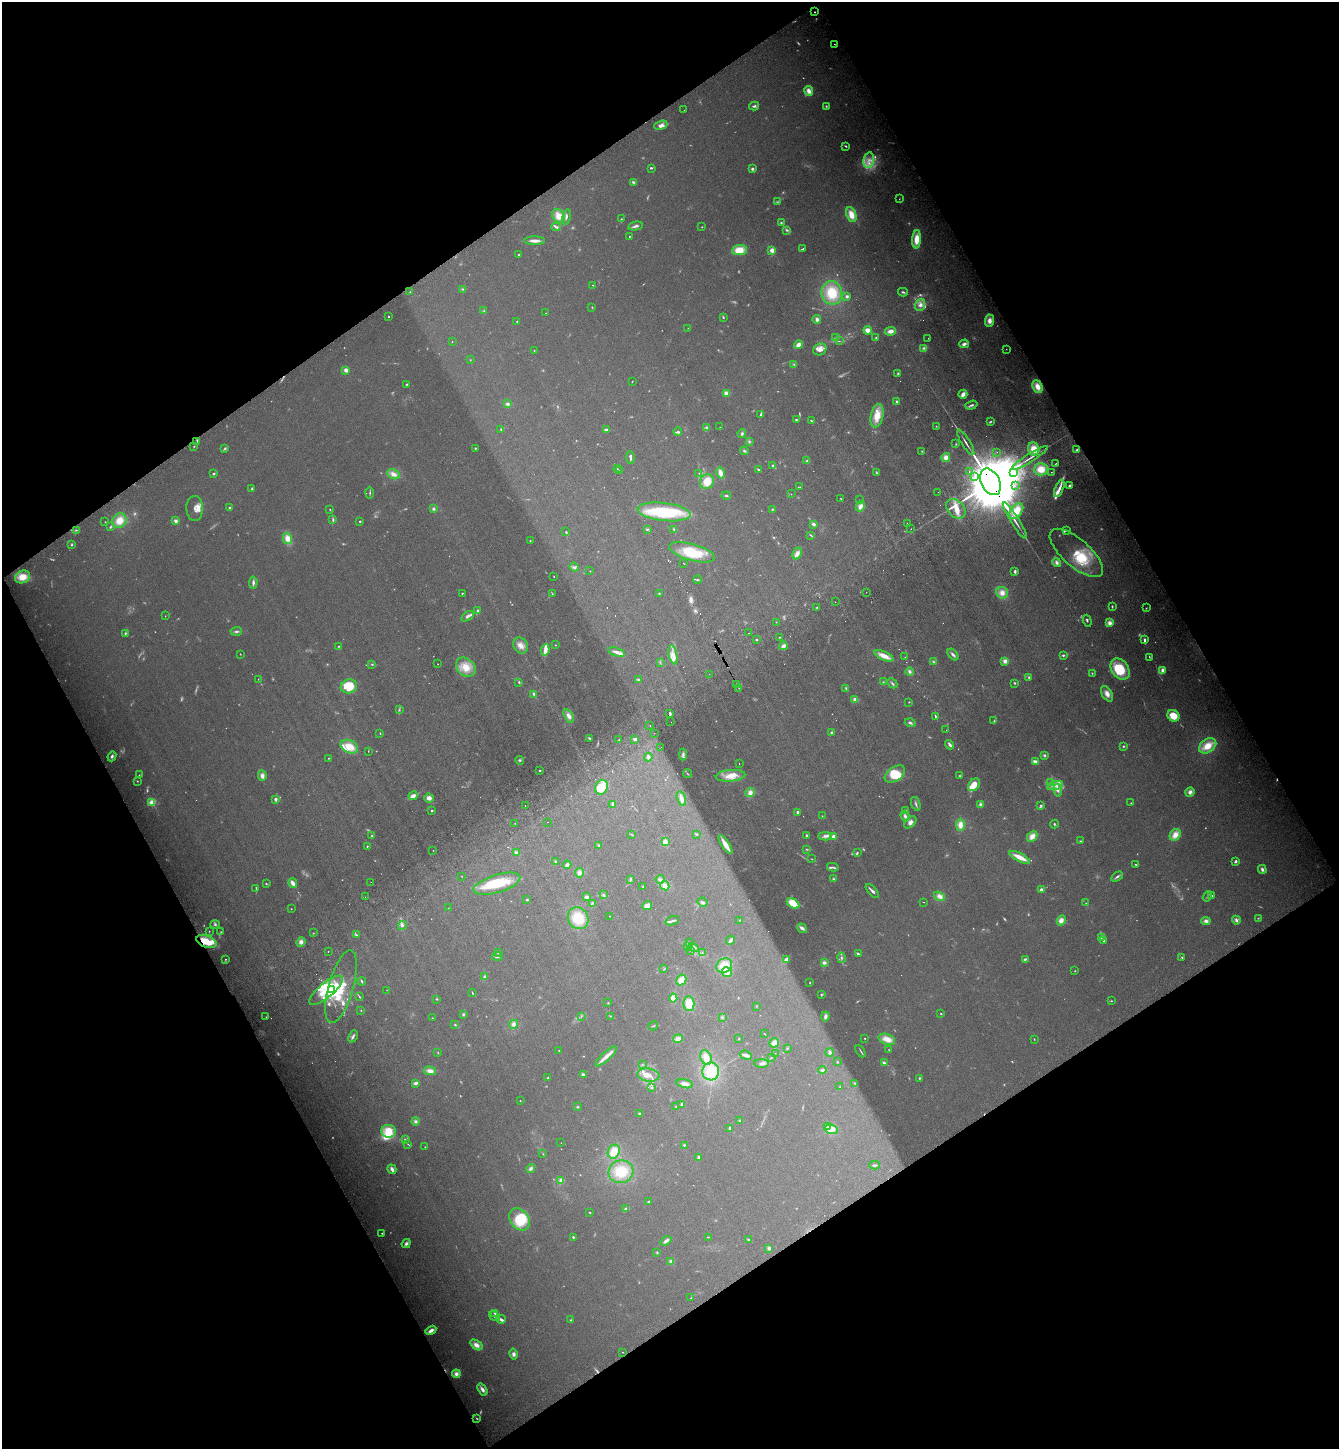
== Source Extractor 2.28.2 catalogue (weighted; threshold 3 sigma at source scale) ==
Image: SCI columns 365-5710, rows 106-5893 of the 5941 x 5997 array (HDU 1 of 3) = the unmasked area's bounding box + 8 px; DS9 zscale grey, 4 x 4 block average (1 PNG px = mean of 4 x 4 image px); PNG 1341 x 1451 px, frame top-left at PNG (2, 2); each listed source drawn as its Kron ellipse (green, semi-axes under 4 px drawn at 4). Shown black and unused: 48% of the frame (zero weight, under 3 of 4 exposures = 6% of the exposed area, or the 3 px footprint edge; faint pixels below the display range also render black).
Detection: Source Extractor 2.28.2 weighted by HDU 2 'WHT'. Background 0.013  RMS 0.0031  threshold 0.0137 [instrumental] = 3 sigma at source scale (4.5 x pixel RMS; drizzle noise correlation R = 1.50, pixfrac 1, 0.05/0.05 arcsec/px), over >= 5 px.
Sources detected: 891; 220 too faint to see at this stretch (4 x 4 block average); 1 inside a brighter object's white glare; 18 cosmic-ray / hot-pixel residue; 1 long thin detection or spike segment (spike, bleed or trail) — neither listed nor drawn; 20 coinciding with a brighter row at this scale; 84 inside a brighter listed object's ellipse — not listed separately; of the other 547, all 500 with FLUX_AUTO >= 0.603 (the completeness limit of this list) listed and drawn (47 fainter detections not listed), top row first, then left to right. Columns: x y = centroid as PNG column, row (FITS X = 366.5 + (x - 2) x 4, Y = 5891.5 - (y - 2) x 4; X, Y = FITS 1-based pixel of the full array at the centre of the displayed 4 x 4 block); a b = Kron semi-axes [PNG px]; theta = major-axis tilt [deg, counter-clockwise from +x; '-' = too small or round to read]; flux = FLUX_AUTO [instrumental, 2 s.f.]
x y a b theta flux
815 12 2 2 - 2.6
834 44 2 2 - 1
809 91 5 3 - 14
754 106 5 2 - 4.7
826 106 3 2 - 1.8
684 110 2 2 - 0.9
661 125 7 4 18 9.8
846 146 2 2 - 2.3
869 160 8 5 78 15
652 168 2 2 - 1.3
752 169 2 2 - 4.3
633 182 4 2 - 2.7
899 199 2 2 - 0.7
777 202 3 2 - 1.5
851 215 8 4 -69 26
559 216 8 5 -51 25
566 217 8 2 79 4.7
621 219 3 2 - 1.3
781 223 2 2 - 2.2
635 226 7 2 13 5.8
556 227 5 2 - 3.3
702 227 2 2 - 0.92
787 230 4 3 - 3
629 236 2 2 - 1.1
917 239 9 4 86 31
535 241 10 2 0 12
803 249 3 2 - 1.6
739 250 7 5 6 37
772 250 2 2 - 72
519 255 2 2 - 2.3
593 285 2 2 - 1.1
462 289 3 2 - 2.1
410 292 2 2 - 0.81
903 292 5 2 - 3.1
832 293 12 10 -80 65
847 296 2 2 - 4.9
920 305 6 5 - 10
592 307 2 2 - 1.1
484 311 3 2 - 2
546 313 2 2 - 1.1
388 316 2 2 - 4
723 317 2 2 - 2.8
817 319 4 3 - 6.5
990 321 6 4 88 14
517 322 2 2 - 1.8
688 328 2 2 - 0.63
868 330 4 3 - 16
890 331 6 3 8 13
836 337 4 2 - 2.3
876 338 3 2 - 1.9
928 338 2 2 - 0.73
839 341 3 2 - 1.3
452 342 2 2 - 0.85
964 344 4 3 - 7.4
798 345 4 3 - 11
924 348 4 3 - 3.5
820 349 7 5 28 13
1006 349 2 2 - 0.63
534 350 2 2 - 0.73
470 360 2 2 - 0.65
794 364 3 2 - 1.9
346 370 2 2 - 50
898 374 3 3 - 2.6
632 381 2 2 - 0.92
407 384 2 2 - 2.1
1038 387 7 4 -67 21
726 393 4 4 - 7.9
963 394 4 3 - 12
897 402 4 2 - 2.5
508 404 4 3 - 4.7
971 405 6 2 18 4.4
761 414 4 2 - 2.8
877 416 12 6 78 32
796 420 3 2 - 2.1
811 421 4 2 - 2.1
990 422 3 2 - 2.2
936 426 2 2 - 0.9
707 427 4 3 - 2.9
720 427 2 2 - 0.82
501 429 3 2 - 1.9
606 430 4 2 - 6.7
678 432 4 2 - 3.6
742 434 4 3 - 3.9
197 441 3 2 - 1.6
749 441 3 3 - 2.3
966 442 15 2 -58 6.7
956 444 3 2 - 1.1
194 446 2 2 - 1.1
225 448 4 3 - 2.7
475 448 2 2 - 5.8
1034 449 7 5 -68 32
1077 450 3 2 - 4.3
744 451 4 2 - 2.9
922 451 2 2 - 1.3
997 452 2 2 - 0.85
630 457 6 2 -81 4.1
946 458 5 4 - 11
1030 458 21 2 32 12
807 461 2 2 - 3.8
1056 463 3 2 - 1.3
773 466 3 2 - 4.1
617 468 2 2 - 0.89
1041 469 7 6 - 29
758 470 3 2 - 2.7
619 471 2 2 - 0.77
969 471 2 2 - 4.2
1013 472 2 2 - 2.4
1051 472 2 2 - 0.82
699 473 2 2 - 1.1
720 473 6 3 -77 13
877 473 4 2 - 2.1
213 474 2 2 - 8.2
393 474 6 4 -27 12
974 477 2 2 - 1.6
707 481 7 6 - 32
990 482 14 9 -62 32000
1015 486 2 2 - 0.64
1069 486 3 2 - 3.9
800 487 2 2 - 0.88
252 488 3 2 - 1.8
1059 488 9 2 69 11
938 492 2 2 - 1.1
370 493 6 2 90 2.2
791 494 2 2 - 0.73
726 496 5 2 - 2.4
841 499 2 2 - 1.6
859 500 2 2 - 0.82
860 506 5 4 - 12
229 507 2 2 - 3.1
195 508 12 8 -90 9.6
330 509 2 2 - 1.1
433 509 4 3 - 3.7
773 509 3 2 - 1.7
956 509 11 8 -46 38
1016 511 9 5 52 39
664 512 26 9 -7 150
120 520 7 6 - 28
333 520 3 2 - 3
176 521 3 3 - 5.6
360 521 2 2 - 2
1015 521 21 2 -58 13
105 522 2 2 - 0.75
907 523 2 2 - 3.4
814 524 4 3 - 5.8
110 527 4 2 - 2.2
647 529 2 2 - 1.7
674 529 3 2 - 1.8
911 529 2 2 - 0.77
76 530 4 2 - 1.8
1066 530 2 2 - 0.65
566 532 3 2 - 1.6
810 535 3 2 - 1.7
287 539 5 4 - 20
530 541 3 2 - 1.4
71 545 3 2 - 1.9
692 552 23 8 -16 73
797 553 6 4 62 11
1076 553 33 13 -41 56
684 563 2 2 - 0.72
1057 563 5 3 - 6.6
574 567 5 3 - 4.1
590 571 2 2 - 0.73
1015 571 3 2 - 4.5
554 576 2 2 - 0.89
22 577 7 6 - 31
697 580 4 2 - 1.7
253 583 6 2 86 5.7
866 592 2 2 - 0.65
462 593 2 2 - 3.7
659 593 3 2 - 1.3
1002 593 6 5 - 14
552 594 2 2 - 1.1
835 602 2 2 - 0.78
1112 607 3 2 - 2.3
816 608 2 2 - 1.5
1146 608 3 2 - 1.2
478 611 3 2 - 3.4
165 616 2 2 - 0.66
467 616 7 3 34 6
1087 621 6 2 -72 2.1
776 622 2 2 - 0.73
1110 623 4 4 - 10
236 631 6 2 5 4
125 633 3 2 - 2.5
749 633 2 2 - 0.89
779 637 2 2 - 0.91
756 640 2 2 - 2
1145 640 4 2 - 7.8
521 645 8 7 - 14
555 645 2 2 - 1.2
339 646 2 2 - 1.3
783 646 4 3 - 8.1
545 650 6 4 79 11
617 652 8 3 -19 11
240 654 2 2 - 0.98
673 655 9 3 -78 12
953 655 7 2 -48 6.5
1063 655 3 2 - 2.6
884 656 10 4 -23 20
905 657 2 2 - 0.72
1149 657 2 2 - 0.94
1005 661 4 3 - 8.4
660 662 2 2 - 0.79
934 662 4 2 - 2.1
372 664 4 3 - 2
438 664 2 2 - 0.65
466 667 11 8 -43 31
1120 669 11 8 -53 66
1163 670 3 3 - 7.8
910 672 4 3 - 5.1
1092 673 2 2 - 1
709 674 2 2 - 1.1
1029 677 3 3 - 2.1
258 679 2 2 - 0.75
639 680 3 3 - 2.3
519 682 2 2 - 2.1
883 682 2 2 - 1.1
892 683 5 2 - 3.3
1015 683 2 2 - 2.1
736 685 2 2 - 1.1
349 686 8 7 - 52
739 688 2 2 - 0.65
846 688 3 2 - 2.1
534 694 4 3 - 3.8
1107 694 8 5 -60 12
855 699 4 3 - 5.2
909 702 2 2 - 1.1
399 710 3 2 - 2.1
670 713 4 2 - 3.3
569 716 7 4 -61 11
1173 716 6 5 - 36
935 717 2 2 - 1.9
994 721 4 2 - 1.8
671 722 2 2 - 1.2
910 723 5 3 - 3.9
650 726 2 2 - 0.67
946 730 2 2 - 0.6
831 732 3 2 - 2.7
380 733 2 2 - 1.5
654 733 2 2 - 1
589 738 3 2 - 2.9
635 739 3 2 - 7.2
619 740 3 2 - 1.6
950 745 5 2 - 5.8
1123 746 3 2 - 1.8
1208 746 9 6 35 33
349 747 9 6 -26 35
661 747 2 2 - 0.91
368 751 2 2 - 0.8
683 755 6 3 85 5.4
1044 755 3 3 - 2.6
112 756 5 3 - 4.7
648 757 4 3 - 5.1
329 758 2 2 - 1.1
520 760 5 2 - 2.6
1035 762 4 3 - 9.2
739 763 2 2 - 0.88
540 770 2 2 - 2.2
687 774 4 2 - 1.8
895 774 11 7 35 28
139 775 2 2 - 0.95
262 776 5 4 - 9.6
731 776 15 6 5 26
960 776 3 2 - 2.2
137 781 2 2 - 1.1
1051 783 4 3 - 3.3
974 785 7 5 49 27
1055 785 8 3 15 12
602 787 7 6 - 37
1058 790 6 3 -80 5.9
1190 792 5 4 - 8.2
750 793 5 4 - 9.8
413 796 5 3 - 12
429 798 5 4 - 10
275 799 2 2 - 9.4
681 799 7 3 -73 12
152 802 2 2 - 130
1131 803 2 2 - 1.3
613 804 4 2 - 7.1
916 804 7 2 -71 3.9
980 804 4 3 - 3.8
525 805 2 2 - 0.84
1041 805 3 2 - 2.8
432 811 2 2 - 6.5
906 811 3 2 - 1.7
797 812 2 2 - 16
822 816 2 2 - 0.81
905 816 5 3 - 6.7
548 822 2 2 - 0.88
910 822 7 4 45 9
515 823 2 2 - 0.99
1054 824 4 2 - 1.8
960 825 6 4 88 16
631 834 3 2 - 1.2
696 834 3 2 - 1.7
1175 835 6 5 - 17
372 836 3 3 - 1.9
807 836 2 2 - 2.1
825 836 7 4 4 6.1
833 836 3 2 - 8.1
1032 836 6 4 46 16
1080 841 3 2 - 1.4
665 842 4 3 - 12
599 845 3 2 - 2.4
725 845 11 3 -58 27
367 846 2 2 - 3.2
806 849 4 2 - 1.5
433 850 2 2 - 0.68
516 853 4 3 - 6.8
857 853 2 2 - 1.9
1020 857 11 3 -26 25
812 859 2 2 - 0.97
1236 861 3 2 - 4.5
555 862 3 2 - 1.4
567 865 4 3 - 6.1
1136 865 4 2 - 1.7
833 867 6 2 -11 3
1262 869 4 3 - 5.3
579 873 5 4 - 8
462 876 2 2 - 0.75
1117 877 6 2 34 4.6
660 879 4 3 - 4.6
833 879 3 3 - 2.3
630 880 4 2 - 2.6
371 882 2 2 - 1
293 883 5 3 - 11
266 884 3 2 - 1.5
497 884 24 9 17 72
643 886 2 2 - 1.3
665 886 5 4 - 14
256 888 3 2 - 1.5
1041 890 2 2 - 12
872 891 8 2 -47 6.1
603 895 4 3 - 2.8
940 896 6 4 -36 11
1207 896 5 2 - 2.4
1212 896 2 2 - 1.6
365 897 2 2 - 0.71
587 897 4 2 - 5.7
527 900 2 2 - 2.7
703 902 5 3 - 3.6
924 902 2 2 - 1.3
793 903 7 4 -31 54
1086 903 2 2 - 0.69
592 904 4 3 - 2.9
647 905 5 3 - 12
448 908 2 2 - 0.72
291 909 2 2 - 0.8
610 916 2 2 - 2.2
578 918 11 10 - 55
1258 918 2 2 - 1
740 920 2 2 - 0.93
1061 920 5 3 - 13
1236 920 5 3 - 4.8
672 921 7 2 19 5.8
1206 921 5 3 - 6.5
215 924 5 3 - 3.2
402 925 4 4 - 5.3
802 928 5 2 - 7.6
209 931 2 2 - 1
221 932 3 2 - 1.1
313 933 2 2 - 1.2
357 935 4 2 - 1.6
1101 937 2 2 - 2
730 940 4 2 - 8.7
206 941 10 6 -19 43
1104 941 3 2 - 3.9
301 942 5 4 - 9.2
689 942 3 2 - 2.2
688 947 2 2 - 1.2
693 947 5 3 - 4.8
690 950 2 2 - 0.83
328 951 2 2 - 2.8
498 952 3 2 - 2.9
702 953 2 2 - 0.81
858 954 2 2 - 4.5
497 956 5 2 - 3.1
1182 957 3 2 - 1.5
841 958 5 2 - 3.3
225 959 2 2 - 1.3
786 959 4 2 - 5.9
1025 959 4 2 - 2.8
824 963 4 3 - 5.4
724 965 8 7 - 33
664 969 2 2 - 1.1
1075 971 2 2 - 0.95
727 972 5 5 - 16
484 977 4 3 - 3.5
681 980 5 4 - 18
362 981 4 2 - 2
810 983 2 2 - 1.2
341 987 37 12 74 54
326 990 21 7 40 56
332 990 3 2 - 150
387 990 2 2 - 0.68
472 993 2 2 - 1.9
821 994 3 2 - 1.6
359 997 3 2 - 1.6
673 998 4 3 - 18
437 999 3 2 - 1.1
1111 1001 2 2 - 1.1
608 1003 2 2 - 1.3
689 1004 7 5 -90 26
756 1006 2 2 - 0.63
361 1011 2 2 - 0.78
463 1014 3 3 - 2.6
941 1014 2 2 - 1.3
581 1016 2 2 - 1
610 1016 2 2 - 0.74
825 1016 5 3 - 6.9
266 1017 2 2 - 1.1
722 1017 2 2 - 1.8
432 1018 2 2 - 0.96
513 1024 4 4 - 6.8
455 1025 3 2 - 1.7
653 1026 5 2 - 1.4
764 1034 4 2 - 0.88
353 1036 6 2 66 4.9
865 1038 2 2 - 3.1
678 1039 5 4 - 11
739 1039 2 2 - 0.83
887 1039 8 5 -18 19
1034 1039 2 2 - 0.88
774 1043 5 4 - 12
787 1048 2 2 - 1.1
559 1050 2 2 - 1.2
889 1050 2 2 - 0.83
861 1051 7 2 -60 2.1
830 1052 4 4 - 5
438 1053 2 2 - 1
775 1053 2 2 - 0.62
746 1055 6 2 -19 7.7
606 1056 14 2 42 23
706 1057 8 5 -67 18
771 1057 2 2 - 0.68
837 1062 3 2 - 1.5
762 1063 7 3 -2 5.1
884 1063 2 2 - 10
642 1064 2 2 - 0.99
822 1070 4 3 - 3.3
430 1071 6 4 -12 12
711 1071 9 8 - 44
583 1075 4 2 - 6.1
648 1075 11 6 -9 17
548 1078 2 2 - 1.5
919 1078 2 2 - 1.9
416 1083 3 2 - 7.8
855 1083 3 2 - 3.2
685 1084 8 4 -13 10
652 1087 3 2 - 1.5
840 1087 2 2 - 1
520 1101 2 2 - 1.4
681 1104 2 2 - 2.5
676 1106 2 2 - 1.3
578 1107 3 2 - 1.7
640 1114 2 2 - 29
740 1120 3 2 - 2.3
415 1121 4 4 - 4.1
827 1126 2 2 - 27
730 1128 3 2 - 3.4
831 1129 6 5 - 22
389 1131 7 6 - 39
405 1140 3 2 - 2
561 1143 2 2 - 0.74
408 1144 2 2 - 0.77
684 1145 2 2 - 1.8
425 1147 2 2 - 0.83
614 1152 7 6 - 26
543 1154 2 2 - 0.9
699 1158 3 2 - 5.4
875 1165 5 2 - 3.8
531 1168 5 3 - 5.8
392 1169 5 2 - 7.4
621 1172 12 11 - 53
561 1180 4 4 - 6.9
648 1202 2 2 - 2
626 1209 4 2 - 6.9
590 1213 2 2 - 1.5
519 1219 12 9 -52 75
382 1233 2 2 - 1.1
573 1237 2 2 - 2.6
708 1237 2 2 - 1.9
748 1240 3 2 - 1.6
666 1241 6 2 39 8
406 1243 5 3 - 5.3
769 1248 3 2 - 4.2
657 1253 2 2 - 1.6
671 1261 4 3 - 5
691 1298 2 2 - 0.85
495 1313 3 2 - 4.4
494 1316 6 2 -33 4.6
501 1319 5 2 - 5.8
571 1320 3 2 - 2.2
431 1330 6 3 31 10
476 1345 7 4 -35 11
622 1352 2 2 - 0.7
514 1354 5 4 - 5.4
456 1374 4 4 - 9.1
482 1389 6 3 -56 9.2
477 1419 4 2 - 1.9
Overlapping masked pixels (flux is a lower limit): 3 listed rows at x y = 990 482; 647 529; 206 941
Diffuse or blended objects may show on this block-average render without a row.